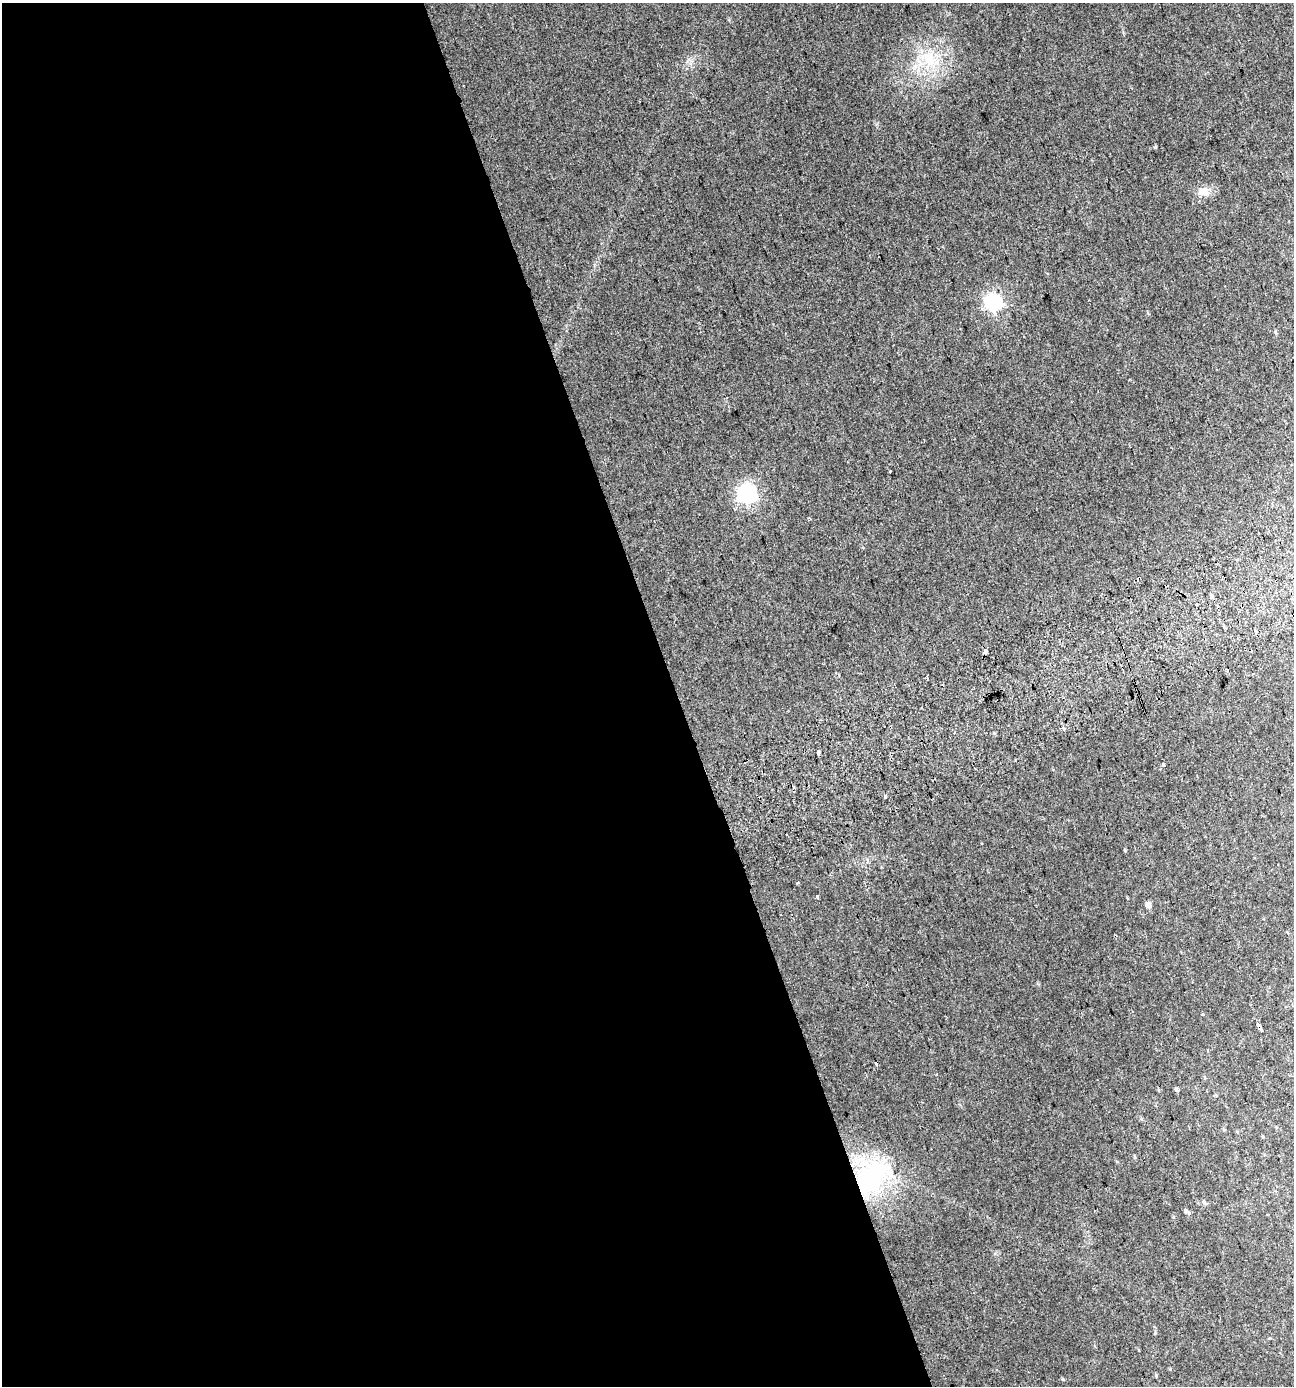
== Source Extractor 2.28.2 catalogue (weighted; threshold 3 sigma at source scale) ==
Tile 9 of 4 x 4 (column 1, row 3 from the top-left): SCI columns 103-1394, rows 1436-2819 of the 5420 x 5628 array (HDU 1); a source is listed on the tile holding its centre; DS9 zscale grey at full resolution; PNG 1296 x 1388 px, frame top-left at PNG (2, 3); no overlay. Shown black and unused: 52% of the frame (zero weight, under 2 of 3 exposures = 2% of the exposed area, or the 3 px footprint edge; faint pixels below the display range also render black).
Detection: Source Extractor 2.28.2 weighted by HDU 2 'WHT'; one run over the whole footprint, this tile lists its part. Background 0.0287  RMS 0.008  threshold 0.0362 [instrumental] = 3 sigma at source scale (4.5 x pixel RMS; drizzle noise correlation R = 1.50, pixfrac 1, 0.0396/0.0396 arcsec/px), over >= 5 px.
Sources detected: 26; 7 cosmic-ray / hot-pixel residue — not listed; the other 19 listed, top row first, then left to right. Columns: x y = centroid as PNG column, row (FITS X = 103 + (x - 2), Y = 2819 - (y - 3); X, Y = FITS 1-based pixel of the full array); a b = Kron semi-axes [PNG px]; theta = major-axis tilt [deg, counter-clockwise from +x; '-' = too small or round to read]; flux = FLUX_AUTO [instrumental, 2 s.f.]
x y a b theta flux
930 60 25 16 -72 26
1204 191 16 11 -12 7.8
993 302 8 7 - 190
1275 332 5 5 - 0.94
890 471 3 3 - 1
747 493 8 8 - 280
1212 596 3 3 - 11
1063 728 4 3 - 1.9
818 752 4 3 - 7.8
885 796 3 3 - 29
817 897 3 2 - 2
1148 905 6 5 - 4
1258 1025 4 3 - 5.9
876 1063 3 3 - 2.2
1176 1089 5 4 - 1.5
871 1177 48 30 44 93
1204 1202 6 5 - 1.3
1187 1212 11 4 -33 1.6
1063 1379 5 3 - 0.71
Overlapping masked pixels (flux is a lower limit): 2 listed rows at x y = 1258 1025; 871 1177
Unlisted compact peaks at least as high as the median listed source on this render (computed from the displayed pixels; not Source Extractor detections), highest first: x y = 1156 147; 1156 1375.